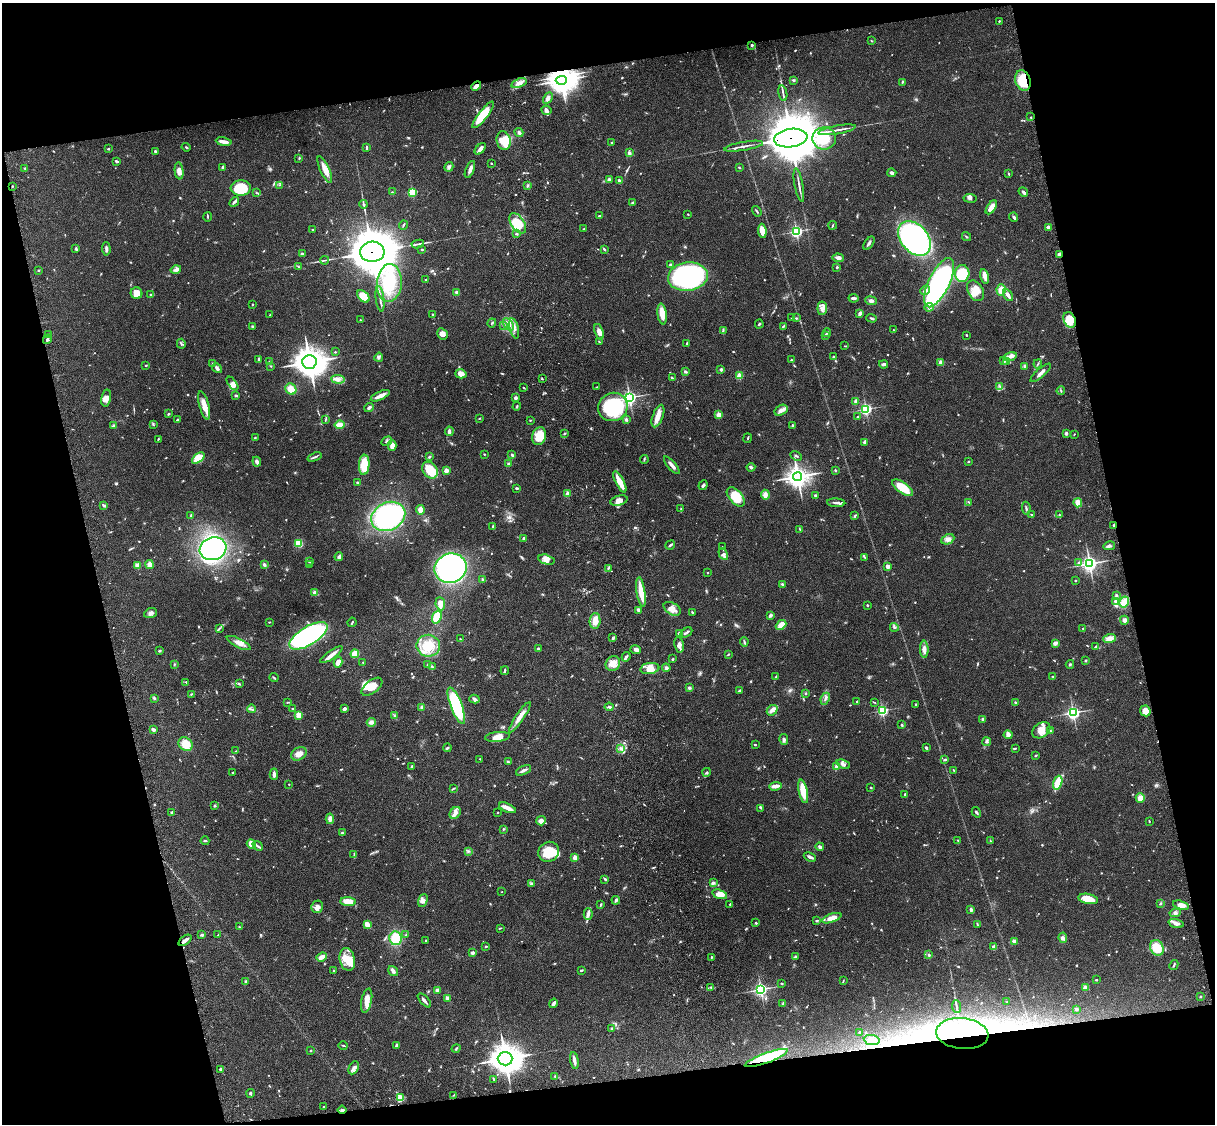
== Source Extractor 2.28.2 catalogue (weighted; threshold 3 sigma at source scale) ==
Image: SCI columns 122-4970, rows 277-4763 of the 5089 x 4927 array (HDU 1 of 3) = the unmasked area's bounding box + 8 px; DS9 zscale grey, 4 x 4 block average (1 PNG px = mean of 4 x 4 image px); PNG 1217 x 1126 px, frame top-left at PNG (2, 3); each listed source drawn as its Kron ellipse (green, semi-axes under 4 px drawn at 4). Shown black and unused: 25% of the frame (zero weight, under 3 of 4 exposures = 6% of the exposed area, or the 3 px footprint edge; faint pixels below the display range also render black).
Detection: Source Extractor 2.28.2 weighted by HDU 2 'WHT'. Background 0.081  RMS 0.0059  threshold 0.0264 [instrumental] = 3 sigma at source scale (4.5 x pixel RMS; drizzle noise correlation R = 1.50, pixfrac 1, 0.05/0.05 arcsec/px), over >= 5 px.
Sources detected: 931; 10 too faint to see at this stretch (4 x 4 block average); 10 inside a brighter object's white glare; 2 cosmic-ray / hot-pixel residue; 1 long thin detection or spike segment (spike, bleed or trail) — neither listed nor drawn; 11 coinciding with a brighter row at this scale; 59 inside a brighter listed object's ellipse — not listed separately; of the other 838, all 500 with FLUX_AUTO >= 2.24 (the completeness limit of this list) listed and drawn (338 fainter detections not listed), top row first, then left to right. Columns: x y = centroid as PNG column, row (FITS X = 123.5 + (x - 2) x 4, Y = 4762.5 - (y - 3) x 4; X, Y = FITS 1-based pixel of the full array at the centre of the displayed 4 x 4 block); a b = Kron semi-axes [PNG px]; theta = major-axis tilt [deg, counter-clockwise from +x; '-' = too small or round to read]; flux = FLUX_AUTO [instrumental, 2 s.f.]
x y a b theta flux
999 21 2 2 - 2.3
872 41 3 2 - 2.5
752 45 2 2 - 8.1
561 80 5 4 - 3400
794 80 3 3 - 3.6
1023 81 10 7 -73 97
902 82 3 2 - 4.4
519 83 8 4 20 19
476 86 5 3 - 25
783 93 8 2 -78 7.6
548 98 6 4 60 13
546 110 5 4 - 9.9
483 115 16 4 52 87
1031 117 2 2 - 2.3
837 130 19 2 10 19
519 133 5 3 - 11
791 138 17 9 8 28000
824 138 12 11 - 66
504 141 9 7 -77 46
224 142 8 2 -8 27
612 143 2 2 - 3.4
744 146 20 2 10 16
186 147 4 2 - 3.5
366 148 4 2 - 5.3
108 149 3 2 - 3.1
480 149 7 2 48 20
155 152 3 2 - 6.6
629 153 3 3 - 7.1
299 158 3 2 - 3.1
117 161 3 2 - 6.3
491 163 2 2 - 2.4
222 167 3 2 - 6
449 167 5 4 - 8.7
25 168 3 2 - 3
739 168 3 2 - 2.9
470 169 9 3 68 15
325 170 14 4 -65 31
179 171 8 4 -83 21
892 173 4 3 - 11
1009 174 3 2 - 3.2
609 180 3 2 - 8.6
619 181 4 2 - 9.9
279 185 3 2 - 2.6
528 185 3 2 - 4.6
799 185 17 2 -79 13
12 186 3 2 - 2.7
241 188 10 7 3 130
392 192 2 2 - 3.4
412 192 2 2 - 280
1023 192 5 2 - 9.4
256 193 3 2 - 2.6
970 198 7 3 -7 8.2
234 202 5 3 - 8.5
632 202 3 2 - 3.6
364 204 4 3 - 5.6
991 207 8 3 57 33
757 211 5 2 - 4.7
688 214 3 2 - 2.8
600 216 4 2 - 3.3
208 217 5 2 - 3.3
1014 217 5 2 - 7.9
518 223 11 6 -56 75
403 225 5 2 - 3.7
833 225 4 2 - 3.5
1048 228 3 2 - 12
313 229 2 2 - 2.9
584 229 2 2 - 4.3
762 231 7 3 -84 35
796 231 2 2 - 700
516 234 3 2 - 3.5
966 237 5 2 - 3.2
914 238 19 13 -50 780
869 243 7 3 54 8.7
418 244 6 2 9 6
76 249 4 2 - 7
106 249 7 2 -86 9.8
422 249 2 2 - 3.2
604 249 4 2 - 3.9
372 252 12 10 3 17000
302 254 2 2 - 32
1059 254 3 2 - 8
838 258 6 4 -3 12
325 260 4 2 - 4.2
671 264 4 2 - 4.1
298 267 3 2 - 2.7
837 267 2 2 - 12
38 270 2 2 - 2.9
176 270 5 4 - 10
962 274 8 7 - 120
985 276 7 3 -75 20
688 277 20 14 9 610
426 279 2 2 - 2.5
389 283 19 12 86 120
939 283 27 10 64 780
925 290 5 3 - 14
1001 290 5 4 - 31
975 291 11 7 -61 36
457 292 3 2 - 15
137 293 6 5 - 38
151 294 3 2 - 3.3
1008 295 6 3 -58 18
363 296 7 5 -44 64
853 298 5 2 - 8.5
380 299 13 2 -83 9.8
871 301 6 3 -8 11
252 304 2 2 - 2.8
929 307 5 3 - 9.5
822 308 6 4 84 15
860 313 4 2 - 12
433 314 4 2 - 2.5
662 314 10 4 -82 36
270 315 3 2 - 2.5
791 318 2 2 - 2.5
796 318 2 2 - 3.6
872 318 5 2 - 6
360 320 2 2 - 5.3
1070 320 8 6 -63 61
492 323 4 2 - 3.5
508 324 7 4 -54 19
759 324 4 2 - 3.6
252 326 3 2 - 3.5
504 326 3 2 - 3.6
783 326 4 2 - 3.5
514 328 10 3 -75 18
893 330 2 2 - 3.4
723 331 2 2 - 2.6
599 332 8 4 -72 19
827 333 4 2 - 5.4
442 334 6 5 - 16
48 335 3 2 - 3.8
826 335 3 3 - 3
966 335 2 2 - 3.6
47 339 5 2 - 7.5
599 342 3 2 - 2.4
687 343 3 2 - 3.1
181 344 5 2 - 3.9
845 346 4 2 - 2.4
335 352 2 2 - 5.6
379 357 4 3 - 7
833 357 2 2 - 9.7
1010 357 7 4 14 15
259 359 3 2 - 6.3
791 360 2 2 - 2.6
1004 361 3 2 - 3.8
1006 361 2 2 - 3
270 362 3 2 - 7.4
309 362 7 6 - 4700
941 362 2 2 - 83
213 363 2 2 - 3.3
884 364 4 2 - 8.9
1038 364 4 2 - 3.5
146 365 2 2 - 7.6
271 366 2 2 - 2.4
1025 366 3 3 - 6.6
217 368 5 3 - 11
721 369 2 2 - 24
685 372 3 2 - 8.5
1041 373 13 3 41 14
461 374 5 4 - 32
739 376 2 2 - 140
672 378 2 2 - 7.1
338 379 7 3 -6 14
542 379 3 2 - 2.7
232 384 8 4 -52 20
1000 386 2 2 - 2.9
597 387 3 2 - 2.2
524 388 2 2 - 2.5
291 389 6 5 - 38
1061 391 4 2 - 3.9
236 395 3 2 - 6.2
380 396 10 3 24 27
629 397 3 3 - 800
106 398 8 5 79 19
515 398 3 3 - 8.9
855 401 3 2 - 11
204 405 14 5 -75 41
517 406 4 2 - 3.7
369 407 5 3 - 8.4
613 407 15 14 - 300
866 409 2 2 - 610
781 410 7 4 31 16
169 414 3 2 - 4.9
719 415 2 2 - 110
658 416 12 5 69 36
858 416 2 2 - 3
479 418 2 2 - 2.7
326 419 3 2 - 2.6
177 420 2 2 - 9.2
530 420 2 2 - 2.9
626 420 3 2 - 4.3
153 424 3 2 - 3
339 425 5 4 - 33
792 425 2 2 - 6.7
113 426 3 3 - 4.5
449 431 5 3 - 9.1
564 433 3 2 - 2.3
1066 433 3 3 - 8.3
1074 434 2 2 - 2.3
539 436 9 7 74 67
255 438 2 2 - 3.1
748 438 5 2 - 3.2
158 439 3 2 - 2.6
387 441 5 2 - 6
865 442 4 3 - 5.5
392 446 5 3 - 32
484 454 2 2 - 3.4
512 455 4 2 - 6.1
430 456 2 2 - 4.7
796 456 6 2 -25 3.8
314 457 7 2 20 6.8
198 458 7 3 38 88
644 459 4 2 - 3.5
257 462 5 2 - 11
968 462 3 2 - 3
508 464 3 3 - 5.5
364 465 10 5 87 83
672 465 11 2 -49 16
751 467 4 2 - 8.6
430 470 9 7 -55 90
446 470 2 2 - 63
835 470 2 2 - 3.2
798 477 4 4 - 2800
357 482 3 2 - 3.6
620 482 11 3 -63 58
703 485 5 2 - 6.4
517 488 4 2 - 6.3
902 488 12 5 -36 89
568 494 2 2 - 89
765 495 5 3 - 22
815 495 2 2 - 17
736 497 11 6 -48 78
619 500 9 5 14 23
969 502 3 2 - 2.4
836 503 9 2 -3 11
1078 503 4 4 - 26
104 505 3 2 - 3.9
1026 508 6 2 -82 5.4
681 509 4 2 - 2.6
420 510 5 4 - 23
191 515 3 2 - 3.3
1031 515 3 2 - 2.5
1059 515 3 2 - 2.7
388 516 18 14 26 600
854 516 3 2 - 3.3
1114 525 4 2 - 4
493 526 4 2 - 3.9
800 529 3 2 - 2.5
523 539 3 2 - 6.3
948 539 7 5 26 16
299 543 4 3 - 47
670 545 5 2 - 5.5
1109 546 6 2 12 9.5
722 547 2 2 - 2.5
213 549 13 11 20 780
723 554 6 4 -62 12
339 557 4 3 - 8.9
864 557 3 2 - 2.9
546 560 8 4 -14 18
309 561 2 2 - 4.2
1078 563 3 2 - 2.8
149 564 4 3 - 21
309 564 2 2 - 3.5
1089 564 3 3 - 1500
138 565 3 3 - 18
264 565 3 3 - 6.4
888 566 3 3 - 14
451 568 16 14 20 780
608 568 3 2 - 4.2
707 573 2 2 - 5.1
483 580 3 3 - 4.5
1075 580 2 2 - 2.2
782 584 4 2 - 5
641 592 15 3 -81 68
315 593 2 2 - 81
1116 595 3 2 - 5
1116 602 4 3 - 11
1124 602 6 4 58 51
440 604 7 4 -83 24
868 606 2 2 - 2.6
672 609 9 5 -31 33
638 610 4 3 - 6.8
692 612 3 2 - 2.7
150 613 7 4 19 12
771 615 4 3 - 7.3
437 617 6 4 69 85
1124 620 4 4 - 12
595 621 8 5 85 40
269 622 2 2 - 2.3
352 622 5 2 - 4
781 625 6 4 41 34
894 627 4 2 - 3.5
219 628 3 2 - 3.7
1083 628 2 2 - 3.4
680 633 3 2 - 10
686 633 6 2 33 8.5
308 636 21 9 32 790
612 638 3 2 - 4.1
1109 638 6 4 21 27
460 639 2 2 - 2.8
744 642 4 2 - 4
239 643 13 4 -26 26
1055 643 4 3 - 14
679 645 8 4 -80 17
428 646 11 11 - 84
1095 647 3 2 - 3.5
538 649 2 2 - 20
924 649 8 4 -87 15
636 650 5 3 - 12
160 651 3 2 - 4.6
355 654 4 3 - 59
728 654 3 2 - 3.2
331 655 13 3 35 20
626 657 5 2 - 7.9
673 659 2 2 - 4.1
1085 660 3 2 - 2.8
338 662 5 3 - 21
363 662 2 2 - 2.3
175 664 2 2 - 3.2
613 664 8 7 - 38
1070 664 4 2 - 3.8
427 665 3 2 - 3.3
432 667 2 2 - 2.4
650 668 9 5 8 29
666 668 4 3 - 5.8
505 671 4 2 - 4.5
1053 676 3 2 - 2.5
274 677 4 2 - 3.6
776 677 2 2 - 3.6
186 682 3 2 - 3.2
239 684 4 2 - 3.2
372 687 12 6 38 58
689 688 2 2 - 9.1
740 690 3 2 - 8.8
191 694 3 2 - 3.2
806 694 3 2 - 2.9
154 698 3 3 - 4.4
474 699 5 4 - 8.9
825 699 6 2 66 7.8
287 702 3 2 - 2.7
857 702 2 2 - 3
874 702 4 2 - 2.3
1015 703 2 2 - 4.4
915 704 4 2 - 2.3
456 706 19 5 -69 290
422 707 3 3 - 4.8
609 707 4 3 - 6.5
252 709 4 2 - 2.7
292 709 2 2 - 4.3
344 709 3 2 - 10
772 710 6 4 42 13
882 710 2 2 - 570
1145 711 6 5 - 26
1073 713 3 3 - 820
299 715 2 2 - 150
394 715 3 2 - 3.4
520 717 18 4 56 30
983 719 3 3 - 7.2
371 722 4 3 - 13
902 725 2 2 - 5
153 730 3 2 - 11
1041 730 10 7 34 35
1050 731 3 2 - 3.9
1008 735 4 4 - 17
497 737 12 5 5 33
784 740 5 3 - 7.9
987 742 4 3 - 5.8
185 744 8 6 -46 45
755 745 2 2 - 7.2
447 748 4 2 - 4.6
926 748 3 2 - 6.2
1015 748 3 2 - 3.3
621 749 3 2 - 5
236 751 3 2 - 2.3
299 754 8 6 31 22
1036 755 4 2 - 2.4
480 759 2 2 - 4
945 759 3 2 - 5.6
508 762 3 3 - 4.3
843 764 7 3 -22 11
412 766 3 2 - 3.9
836 767 3 3 - 7.3
523 770 8 2 25 10
953 770 3 2 - 3.4
706 772 4 2 - 4.2
233 773 2 2 - 8.8
274 774 6 3 -88 11
1058 783 7 3 73 130
289 784 2 2 - 5.6
775 786 6 3 5 24
871 787 2 2 - 3.3
453 788 3 2 - 2.6
803 791 12 4 -78 74
905 794 2 2 - 10
1140 798 4 4 - 25
214 806 3 3 - 4.3
507 808 9 3 -24 24
761 808 3 2 - 2.8
172 812 3 2 - 3.7
497 812 2 2 - 2.3
976 812 5 2 - 4.8
455 813 6 5 - 17
330 819 5 3 - 15
541 821 5 4 - 18
1149 821 2 2 - 2.6
503 829 2 2 - 3.7
342 833 3 2 - 4.5
958 840 2 2 - 2.4
205 841 4 2 - 3.8
990 841 3 2 - 2.5
251 844 5 3 - 43
258 846 6 2 -40 6.4
820 847 4 3 - 10
468 851 3 2 - 3.7
549 852 11 9 36 89
354 854 4 2 - 3.1
810 857 6 2 -23 12
575 858 2 2 - 78
605 879 3 2 - 5.4
713 883 2 2 - 5.4
532 884 3 2 - 5.4
502 892 2 2 - 2.4
720 894 8 4 -17 39
1088 899 10 5 -11 57
616 900 4 3 - 5.9
348 901 8 4 -6 50
423 901 7 4 71 16
1161 903 2 2 - 2.8
601 904 2 2 - 3.4
730 904 2 2 - 2.3
1181 905 8 4 -15 27
317 907 6 5 - 16
971 909 4 3 - 8.5
1175 913 6 2 7 6.1
588 914 6 4 -88 11
832 918 10 4 19 31
817 921 3 2 - 3.2
756 923 3 2 - 3.6
1176 923 7 4 -16 15
977 924 3 2 - 2.8
367 925 4 3 - 39
240 927 4 2 - 3.2
500 928 4 2 - 2.7
202 935 4 3 - 5.8
218 935 3 2 - 2.3
406 935 3 2 - 3.6
396 938 7 6 - 78
1063 938 5 3 - 11
185 940 7 2 38 16
426 940 2 2 - 3.3
1014 941 3 2 - 20
486 946 3 2 - 2.8
994 946 4 3 - 7.3
1157 948 8 6 -64 78
472 953 4 3 - 6.9
929 955 3 3 - 3.6
322 957 5 3 - 25
711 957 3 2 - 2.4
795 957 4 3 - 5.1
347 959 11 7 -77 52
1174 965 5 2 - 5.1
581 970 3 2 - 4.7
334 971 2 2 - 5.4
393 971 5 3 - 12
843 980 4 2 - 2.6
1096 980 3 2 - 2.7
246 982 4 2 - 5
781 983 4 2 - 2.3
711 987 2 2 - 3
1085 987 2 2 - 62
761 989 3 3 - 880
437 990 3 3 - 8.2
1200 996 2 2 - 3.9
447 998 3 2 - 9.6
424 1000 8 2 -48 9.6
367 1001 12 5 78 29
1007 1002 2 2 - 2.6
553 1003 5 2 - 15
783 1004 2 2 - 3.2
956 1007 6 2 -86 6.7
1076 1009 3 3 - 5.4
611 1029 3 2 - 3.6
859 1032 2 2 - 3.2
962 1034 26 15 -6 180
872 1040 8 5 -8 24
396 1045 3 2 - 7.3
343 1046 5 2 - 3.7
456 1049 4 2 - 5.2
311 1051 3 2 - 3
766 1058 23 5 20 220
505 1059 7 6 - 4800
574 1060 8 2 -79 18
354 1068 7 4 62 13
220 1069 3 3 - 4.7
555 1076 2 2 - 5.3
494 1079 3 2 - 4
250 1093 4 2 - 6.5
454 1095 4 2 - 3.2
400 1098 2 2 - 250
324 1107 2 2 - 4
342 1110 4 3 - 6.4
Overlapping masked pixels (flux is a lower limit): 10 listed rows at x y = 1023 81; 476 86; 791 138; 372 252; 1059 254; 1070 320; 1114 525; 962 1034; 766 1058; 342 1110
Diffuse or blended objects may show on this block-average render without a row.